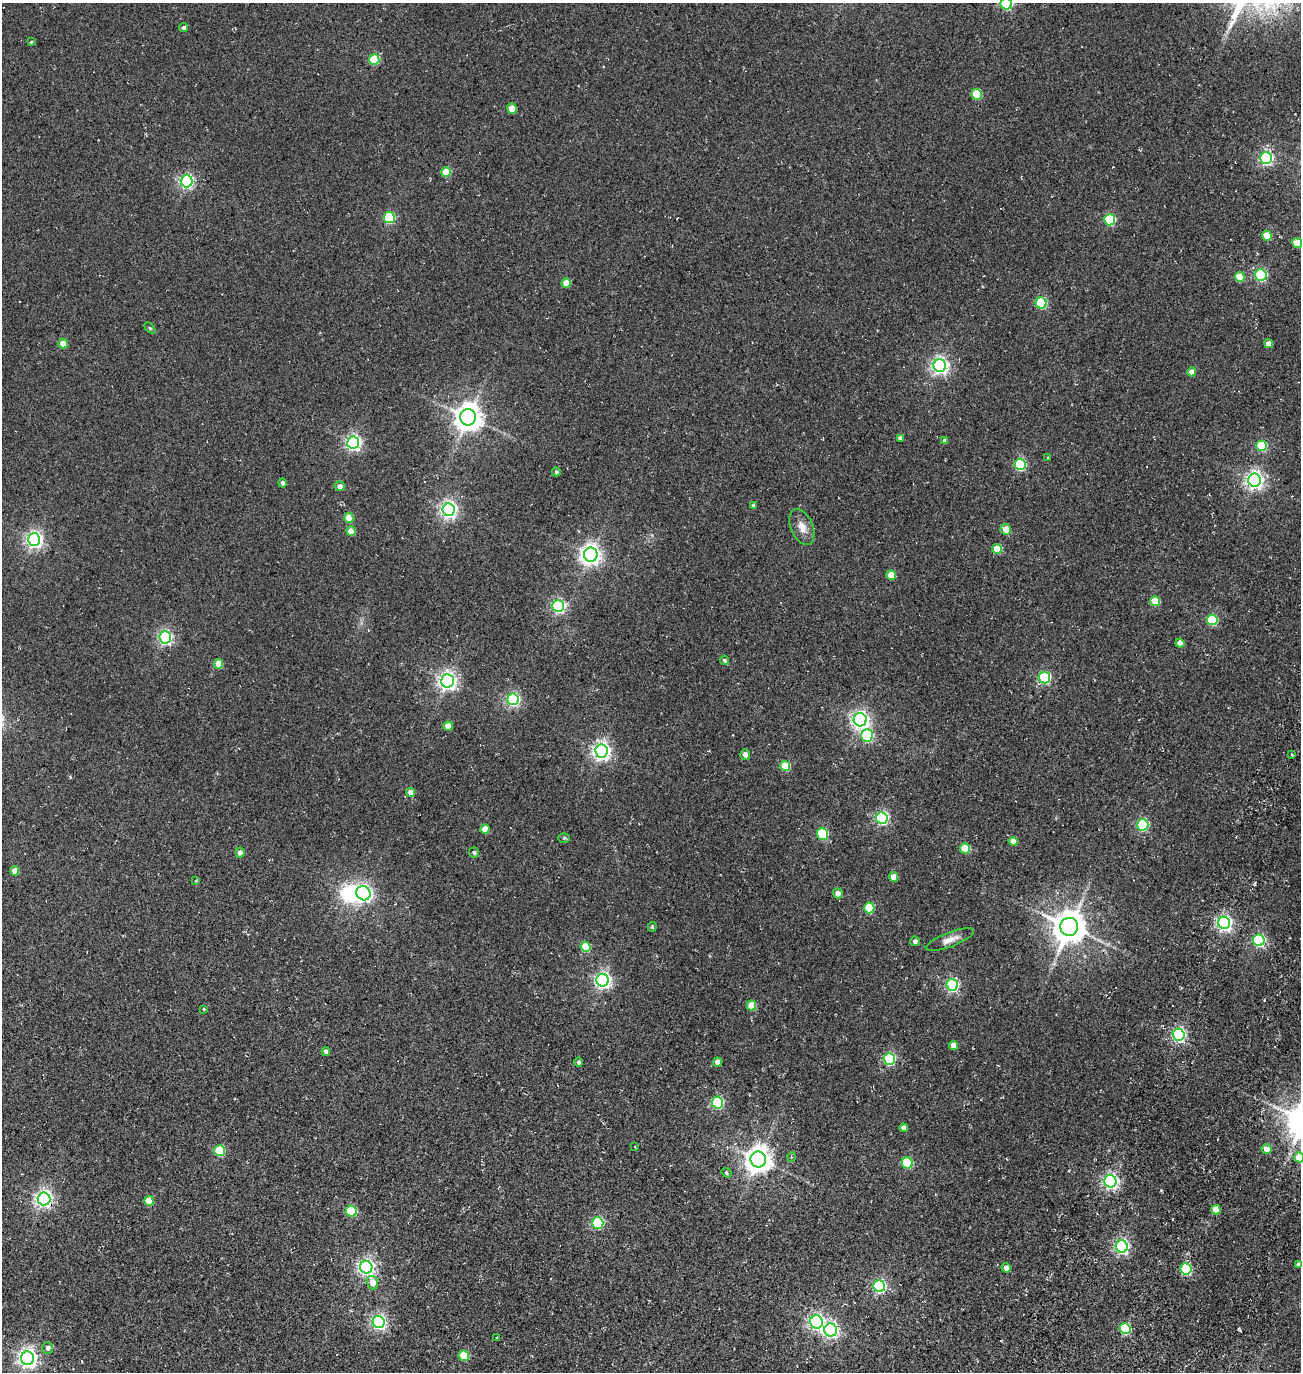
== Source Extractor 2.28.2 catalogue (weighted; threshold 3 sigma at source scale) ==
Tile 6 of 4 x 4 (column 2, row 2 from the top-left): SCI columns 1783-3081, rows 2987-4356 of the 5922 x 5903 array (HDU 1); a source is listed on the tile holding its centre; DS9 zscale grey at full resolution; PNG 1303 x 1374 px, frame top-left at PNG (2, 3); each listed source drawn as its Kron ellipse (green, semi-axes under 4 px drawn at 4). Shown black and unused: <1% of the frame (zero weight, under 3 of 5 exposures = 11% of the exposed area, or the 3 px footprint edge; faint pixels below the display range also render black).
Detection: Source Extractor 2.28.2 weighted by HDU 2 'WHT'; one run over the whole footprint, this tile lists its part. Background 0.0815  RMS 0.026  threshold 0.118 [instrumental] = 3 sigma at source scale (4.5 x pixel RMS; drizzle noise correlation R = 1.50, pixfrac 1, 0.05/0.05 arcsec/px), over >= 5 px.
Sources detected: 125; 1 inside a brighter object's white glare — neither listed nor drawn; the other 124 listed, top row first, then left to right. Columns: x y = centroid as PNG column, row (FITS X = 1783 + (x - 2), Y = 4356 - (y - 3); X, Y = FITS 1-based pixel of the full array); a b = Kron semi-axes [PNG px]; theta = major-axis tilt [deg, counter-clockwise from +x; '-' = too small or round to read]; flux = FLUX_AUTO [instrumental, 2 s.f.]
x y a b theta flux
1006 4 6 5 - 260
183 28 4 4 - 6
31 42 3 3 - 2.6
374 59 5 5 - 130
977 94 5 5 - 100
512 108 5 4 - 39
1266 158 6 6 - 460
446 172 5 5 - 75
187 181 6 6 - 500
389 218 5 5 - 180
1110 220 5 5 - 170
1267 236 5 4 - 59
1297 243 5 5 - 65
1261 275 6 6 - 310
1240 277 5 4 - 56
566 283 5 4 - 42
1041 303 5 5 - 190
150 328 6 4 -44 3.1
63 344 5 4 - 33
1268 344 4 4 - 14
940 365 6 6 - 860
1192 372 4 4 - 20
468 417 8 8 - 3100
900 438 4 4 - 7.7
945 441 4 4 - 9.9
353 442 6 6 - 690
1262 446 5 5 - 110
1048 457 3 3 - 2.2
1020 465 5 5 - 220
556 472 4 4 - 3.9
1255 480 6 6 - 1000
282 483 4 4 - 5.8
340 486 5 5 - 13
754 506 4 4 - 9.6
449 510 6 6 - 910
349 518 5 4 - 45
802 527 19 11 -67 24
1006 529 5 5 - 30
351 531 5 4 - 36
34 539 6 6 - 860
997 549 5 5 - 66
591 555 7 7 - 1500
891 575 5 4 - 49
1155 601 5 4 - 70
558 606 6 6 - 450
1212 620 5 5 - 150
165 637 6 6 - 480
1180 643 4 4 - 24
724 660 5 4 - 4.7
219 664 5 4 - 43
1045 678 6 5 - 290
447 681 7 6 - 1000
513 699 6 5 - 420
860 720 6 6 - 880
448 726 4 4 - 41
867 735 6 5 - 280
601 751 6 6 - 1000
745 754 5 5 - 13
1292 755 4 3 - 2.6
785 766 5 5 - 95
410 792 4 4 - 20
882 818 6 5 - 430
1143 825 6 5 - 260
485 829 5 4 - 35
823 834 6 5 - 180
564 838 5 5 - 3.9
1013 841 4 4 - 29
965 848 5 5 - 91
240 852 5 4 - 11
474 852 5 5 - 4.9
15 871 5 4 - 24
893 877 5 4 - 26
196 881 3 3 - 2
363 893 7 6 - 890
838 893 5 5 - 16
869 908 5 5 - 100
1224 923 6 6 - 690
652 927 5 3 - 2.9
1069 927 9 9 - 4800
950 940 25 7 21 20
1259 940 6 5 - 320
915 941 5 4 - 7.5
586 947 5 5 - 91
603 980 6 6 - 830
952 985 6 6 - 390
751 1005 5 5 - 58
204 1009 4 2 - 1.7
1179 1035 6 6 - 580
953 1045 4 4 - 19
326 1051 4 4 - 8
889 1059 6 5 - 300
579 1062 4 4 - 5.3
718 1062 4 4 - 21
717 1103 6 5 - 280
904 1128 4 4 - 13
635 1147 3 2 - 1.5
1266 1149 5 5 - 21
220 1151 5 5 - 150
791 1157 5 3 - 2.1
1299 1157 5 5 - 61
758 1159 8 7 - 2600
907 1163 5 5 - 180
727 1173 5 4 - 3.9
1110 1181 6 6 - 680
44 1199 6 6 - 950
149 1201 5 4 - 56
1216 1210 5 4 - 39
351 1211 5 5 - 150
598 1223 6 5 - 260
1122 1247 6 6 - 630
1298 1264 4 3 - 5.2
366 1267 6 6 - 830
1006 1268 5 4 - 13
1186 1269 6 5 - 220
373 1283 7 5 -75 30
879 1286 6 5 - 410
379 1322 6 6 - 560
816 1322 6 6 - 640
1125 1329 5 5 - 180
831 1330 6 6 - 620
497 1337 3 2 - 1.5
48 1348 6 5 - 10
464 1356 5 5 - 92
27 1358 7 6 - 1200
Isophote crosses this tile's border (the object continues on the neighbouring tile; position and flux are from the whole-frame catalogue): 3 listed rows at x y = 1006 4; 1297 243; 1299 1157